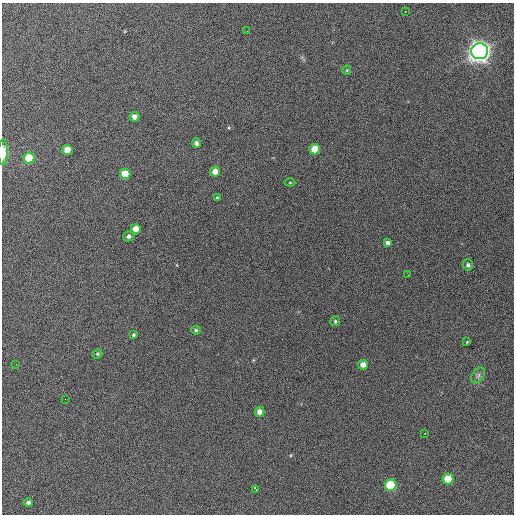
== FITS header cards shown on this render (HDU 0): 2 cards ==
NAXIS1  =                  512 / Axis length
NAXIS2  =                  512 / Axis length

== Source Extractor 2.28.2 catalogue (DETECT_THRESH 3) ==
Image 512 x 512 px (HDU 0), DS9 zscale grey, 1 PNG px = 1 image px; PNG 516 x 516 px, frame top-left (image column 1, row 512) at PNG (2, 3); each listed source drawn as its Kron ellipse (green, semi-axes under 4 px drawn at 4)
Background 880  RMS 30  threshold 91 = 3 sigma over >= 5 px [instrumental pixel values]
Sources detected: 34; all 34 listed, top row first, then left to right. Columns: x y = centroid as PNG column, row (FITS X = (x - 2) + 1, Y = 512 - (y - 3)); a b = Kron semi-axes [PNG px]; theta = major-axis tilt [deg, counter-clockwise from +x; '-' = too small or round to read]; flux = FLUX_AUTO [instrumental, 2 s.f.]
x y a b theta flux
405 11 2 2 - 1.2e+03
247 31 2 2 - 1.8e+03
480 51 8 8 - 2.2e+06
347 70 5 4 - 2.3e+03
134 117 5 5 - 1.1e+04
196 143 5 4 - 5.2e+03
315 149 5 5 - 4.2e+04
67 150 5 5 - 3.5e+04
3 152 13 5 89 2.7e+04
29 158 5 5 - 1.1e+05
215 171 5 5 - 1.9e+04
125 174 5 5 - 4.5e+04
290 183 5 3 - 1.7e+03
217 198 4 3 - 2.6e+03
136 229 5 5 - 2.5e+04
128 236 5 5 - 6.1e+03
388 243 4 4 - 5.8e+03
468 265 5 5 - 4.8e+03
408 275 2 2 - 8.6e+02
335 321 5 5 - 2.9e+03
196 330 5 4 - 2.9e+03
133 335 3 3 - 3.3e+03
467 342 3 3 - 1.4e+03
97 354 5 4 - 2.3e+03
16 364 2 2 - 1.0e+03
363 365 5 4 - 1.3e+04
478 375 9 5 53 5.7e+03
65 399 2 2 - 9.5e+02
260 412 5 5 - 1.3e+04
425 433 3 2 - 3.7e+03
448 479 5 5 - 5.8e+04
391 485 6 5 - 1.7e+05
256 490 4 2 - 1.7e+04
28 503 4 4 - 5.5e+03
At the frame edge (FLAGS 8, measured only in part): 1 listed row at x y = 3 152